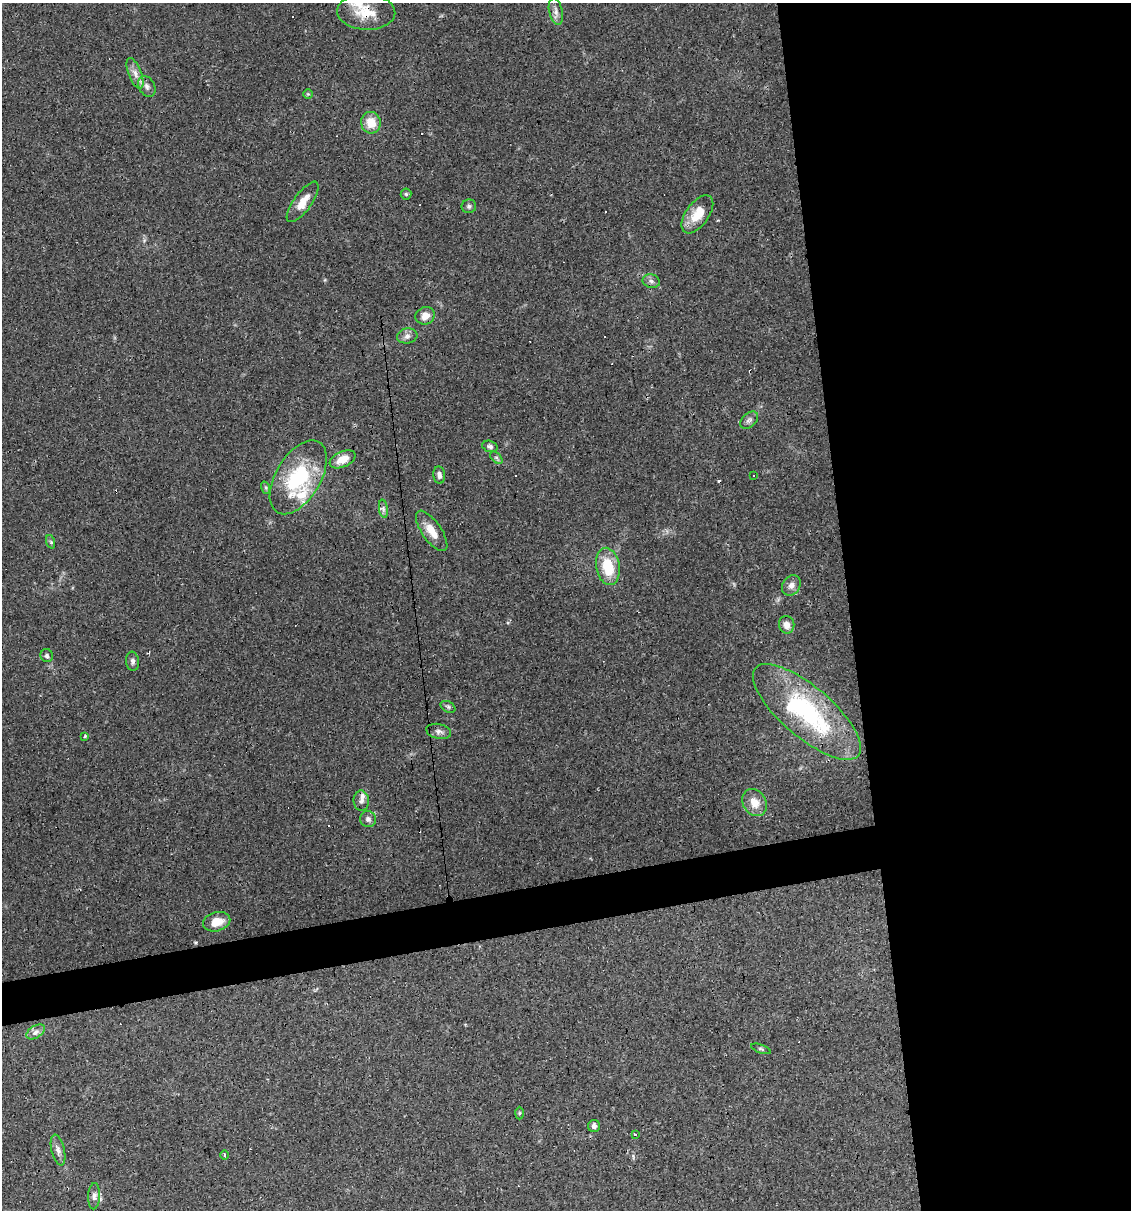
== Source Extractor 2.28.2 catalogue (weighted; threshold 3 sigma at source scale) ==
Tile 8 of 4 x 4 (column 4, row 2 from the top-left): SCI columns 3454-4582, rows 2417-3624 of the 4603 x 4832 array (HDU 1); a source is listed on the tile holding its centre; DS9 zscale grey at full resolution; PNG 1133 x 1212 px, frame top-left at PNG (2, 3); each listed source drawn as its Kron ellipse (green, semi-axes under 4 px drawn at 4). Shown black and unused: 28% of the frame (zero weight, under 2 of 3 exposures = <1% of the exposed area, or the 3 px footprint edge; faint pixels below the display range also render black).
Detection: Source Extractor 2.28.2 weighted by HDU 2 'WHT'; one run over the whole footprint, this tile lists its part. Background 0.0829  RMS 0.0064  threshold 0.0286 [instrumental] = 3 sigma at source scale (4.5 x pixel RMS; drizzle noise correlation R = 1.50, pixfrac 1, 0.0396/0.0396 arcsec/px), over >= 5 px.
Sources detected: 63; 16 cosmic-ray / hot-pixel residue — neither listed nor drawn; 2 inside a brighter listed object's ellipse — not listed separately; the other 45 listed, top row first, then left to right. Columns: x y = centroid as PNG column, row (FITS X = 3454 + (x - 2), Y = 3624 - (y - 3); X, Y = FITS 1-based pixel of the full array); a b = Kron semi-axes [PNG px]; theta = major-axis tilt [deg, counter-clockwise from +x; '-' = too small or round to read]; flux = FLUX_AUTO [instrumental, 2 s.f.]
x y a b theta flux
556 11 13 6 -78 3
366 12 29 18 -2 17
135 73 16 6 -69 4.5
147 87 11 8 -62 3
308 94 5 4 - 0.76
371 123 11 10 - 10
406 194 5 5 - 1
303 202 24 9 54 8.6
469 206 7 6 - 1.7
697 214 22 11 54 13
651 281 9 7 -13 2.1
425 316 10 8 27 6.2
407 336 10 7 9 2.9
749 420 10 6 44 2.2
490 446 8 5 -19 1.9
496 458 7 4 -45 1.3
343 459 13 8 24 8.2
439 475 8 6 -83 2.6
753 475 3 2 - 0.98
298 477 41 22 59 53
266 488 6 4 -72 1.1
383 509 9 4 -82 1.9
432 531 24 9 -55 9.4
51 542 7 4 -72 1.1
608 566 19 11 -79 20
791 585 11 8 57 3.4
787 625 9 7 -80 4.2
47 656 6 6 - 1.5
132 661 9 6 -83 2.2
448 707 8 5 -29 1.2
807 712 67 25 -40 91
439 731 12 7 -13 2.8
85 736 3 3 - 1.4
361 801 10 8 -84 2.6
755 803 14 11 -56 7.6
368 819 8 7 - 2.3
217 922 14 9 15 9.9
36 1032 10 6 32 2.8
761 1049 10 4 -19 1.1
519 1113 6 4 89 0.8
594 1126 6 6 - 2.2
635 1134 3 3 - 3
58 1150 16 6 -77 3.3
224 1155 5 3 - 0.62
94 1196 13 6 87 2.7
Overlapping masked pixels (flux is a lower limit): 1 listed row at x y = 366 12